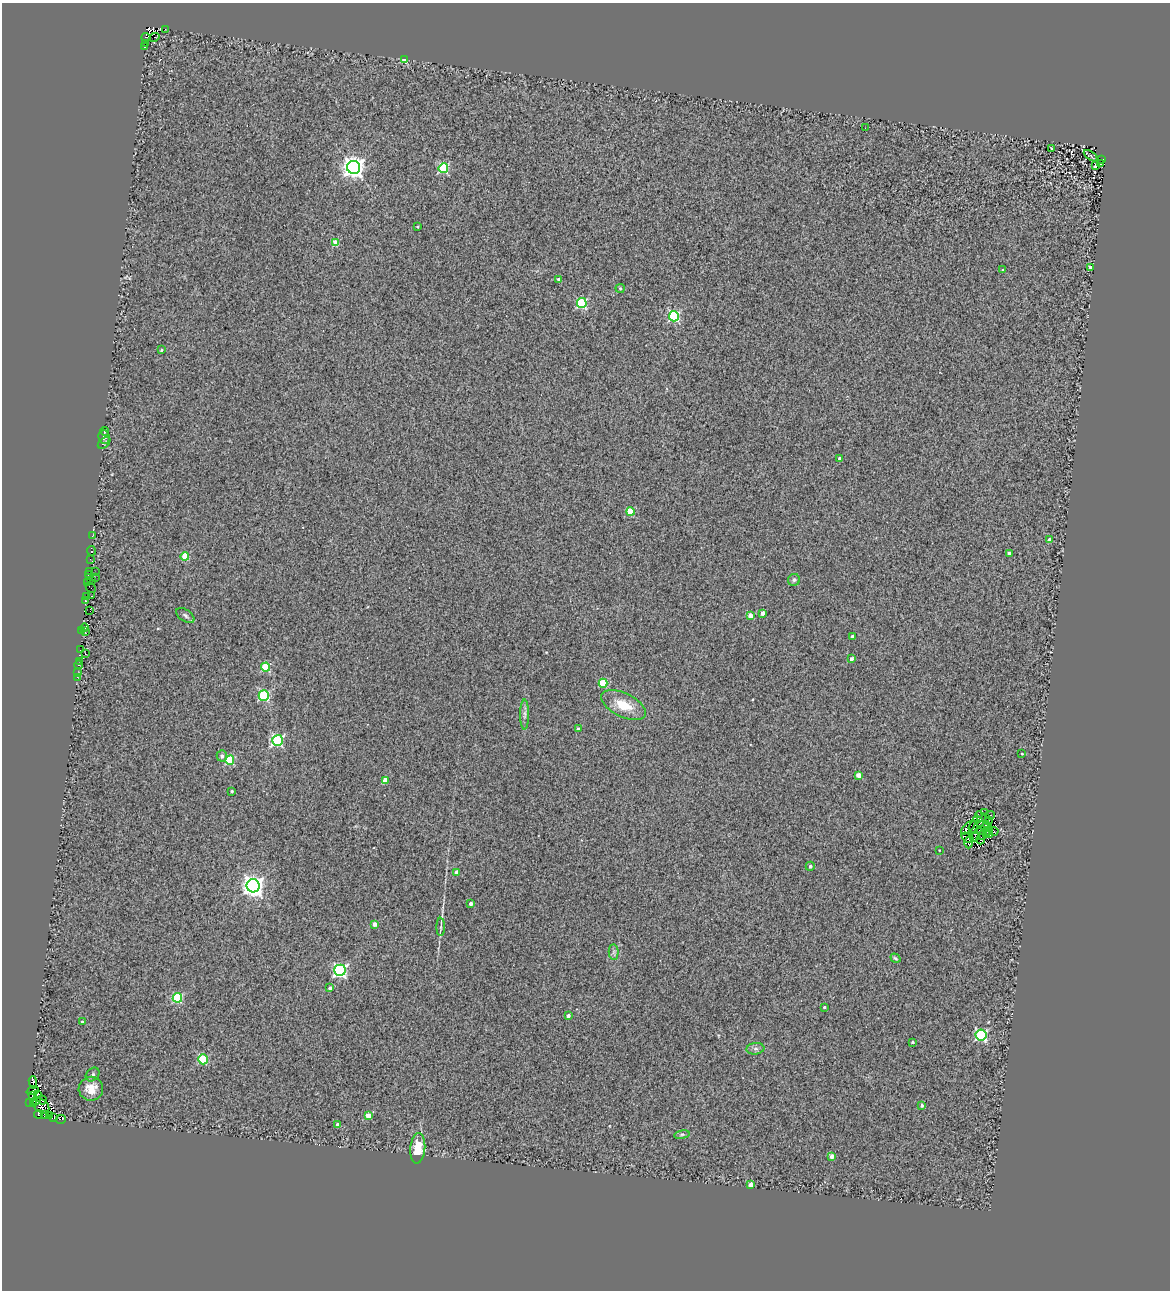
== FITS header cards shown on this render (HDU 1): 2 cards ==
NAXIS1  =                 1168
NAXIS2  =                 1288

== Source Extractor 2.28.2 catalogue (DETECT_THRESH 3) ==
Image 1168 x 1288 px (HDU 1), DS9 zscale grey, 1 PNG px = 1 image px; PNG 1172 x 1292 px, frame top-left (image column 1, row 1288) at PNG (2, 3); each listed source drawn as its Kron ellipse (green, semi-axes under 4 px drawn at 4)
Background 0.249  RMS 0.32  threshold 0.949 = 3 sigma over >= 5 px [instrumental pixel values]
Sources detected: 145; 11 with non-positive FLUX_AUTO (blend fragments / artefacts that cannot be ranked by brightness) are neither listed nor drawn; the other 134 listed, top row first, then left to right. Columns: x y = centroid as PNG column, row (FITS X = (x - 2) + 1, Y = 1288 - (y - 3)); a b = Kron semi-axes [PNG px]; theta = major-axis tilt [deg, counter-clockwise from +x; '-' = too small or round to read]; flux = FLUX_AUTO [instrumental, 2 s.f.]
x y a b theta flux
165 29 3 2 - 12
146 37 4 2 - 170
154 37 5 2 - 47
145 43 3 2 - 190
144 47 3 2 - 23
405 60 4 3 - 500
865 128 3 2 - 25
1052 148 4 2 - 11
1091 156 8 3 -36 19
1102 160 2 2 - 27
1100 164 3 2 - 19
1095 166 4 2 - 20
354 167 6 6 - 15000
443 168 5 4 - 1800
417 227 3 2 - 22
336 243 4 4 - 430
1090 267 3 3 - 350
1003 270 3 2 - 13
559 279 3 3 - 69
620 288 4 4 - 25
582 303 5 5 - 2000
674 316 5 5 - 2300
161 350 3 3 - 33
104 431 4 2 - 22
104 437 7 5 -88 44
104 443 7 4 40 38
839 458 3 3 - 36
630 512 4 4 - 650
93 535 3 2 - 41
1050 540 4 4 - 200
91 551 5 3 - 180
1009 553 3 3 - 110
185 556 4 4 - 530
90 560 4 2 - 38
89 571 3 2 - 62
95 572 2 2 - 12
88 575 2 2 - 54
95 578 2 2 - 25
92 580 3 2 - 33
794 580 6 6 - 43
87 583 3 3 - 950
91 588 5 2 - 540
92 596 3 2 - 160
86 597 2 2 - 2.6
86 601 4 2 - 120
90 611 4 2 - 210
763 613 4 3 - 140
185 615 10 5 -33 54
750 615 4 4 - 220
84 628 4 3 - 430
82 631 3 2 - 160
85 632 3 2 - 210
852 636 3 3 - 38
81 650 4 2 - 180
85 653 3 2 - 21
851 659 4 3 - 91
80 661 3 3 - 44
78 665 4 3 - 130
266 667 4 4 - 900
77 673 3 2 - 16
77 677 3 2 - 17
603 683 4 4 - 770
264 695 5 5 - 1900
623 705 24 12 -26 490
525 714 15 4 -90 89
578 729 4 3 - 56
277 740 5 5 - 2800
1022 754 3 2 - 19
222 756 5 5 - 75
230 760 4 4 - 1300
859 775 4 4 - 220
385 780 4 3 - 280
232 791 3 3 - 27
984 813 4 2 - 48
990 815 4 2 - 33
981 816 6 3 -42 0.85
985 818 4 2 - 7.8
978 821 6 2 -52 3.8
989 821 4 2 - 24
984 825 7 3 -4 8.3
968 827 9 2 44 18
973 827 6 2 68 8.1
981 830 5 2 - 16
988 831 5 2 - 20
994 831 4 2 - 7.3
990 834 4 3 - 8.5
982 835 5 2 - 50
987 835 3 3 - 34
975 837 5 2 - 4.5
967 838 7 2 -34 21
981 839 5 3 - 2.9
969 842 6 3 -89 16
939 850 2 2 - 12
810 866 4 4 - 51
456 872 4 3 - 110
253 886 6 6 - 15000
471 903 3 3 - 78
375 924 4 4 - 140
441 927 9 4 89 46
614 952 7 5 89 52
895 958 5 4 - 32
340 970 6 5 - 4600
330 988 4 3 - 92
177 998 5 4 - 1500
824 1007 3 3 - 27
568 1016 4 3 - 81
82 1022 4 3 - 59
981 1035 5 5 - 3200
912 1042 3 3 - 31
755 1049 9 5 6 61
203 1059 5 4 - 1200
93 1074 7 6 - 55
33 1082 6 3 -84 2400
91 1089 12 12 - 270
33 1091 6 2 18 470
37 1094 4 2 - 680
32 1095 2 2 - 160
42 1100 5 3 - 1700
37 1101 3 2 - 590
29 1102 4 2 - 400
34 1104 3 2 - 960
40 1105 10 6 -38 4400
922 1105 3 3 - 60
38 1114 4 3 - 180
44 1114 3 2 - 810
50 1115 4 2 - 1100
368 1116 4 4 - 430
54 1117 4 3 - 990
61 1119 5 2 - 20
338 1125 4 4 - 130
682 1135 8 4 9 41
418 1148 15 7 84 540
832 1156 4 4 - 140
751 1184 4 3 - 210
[11 non-positive-flux detections neither listed nor drawn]